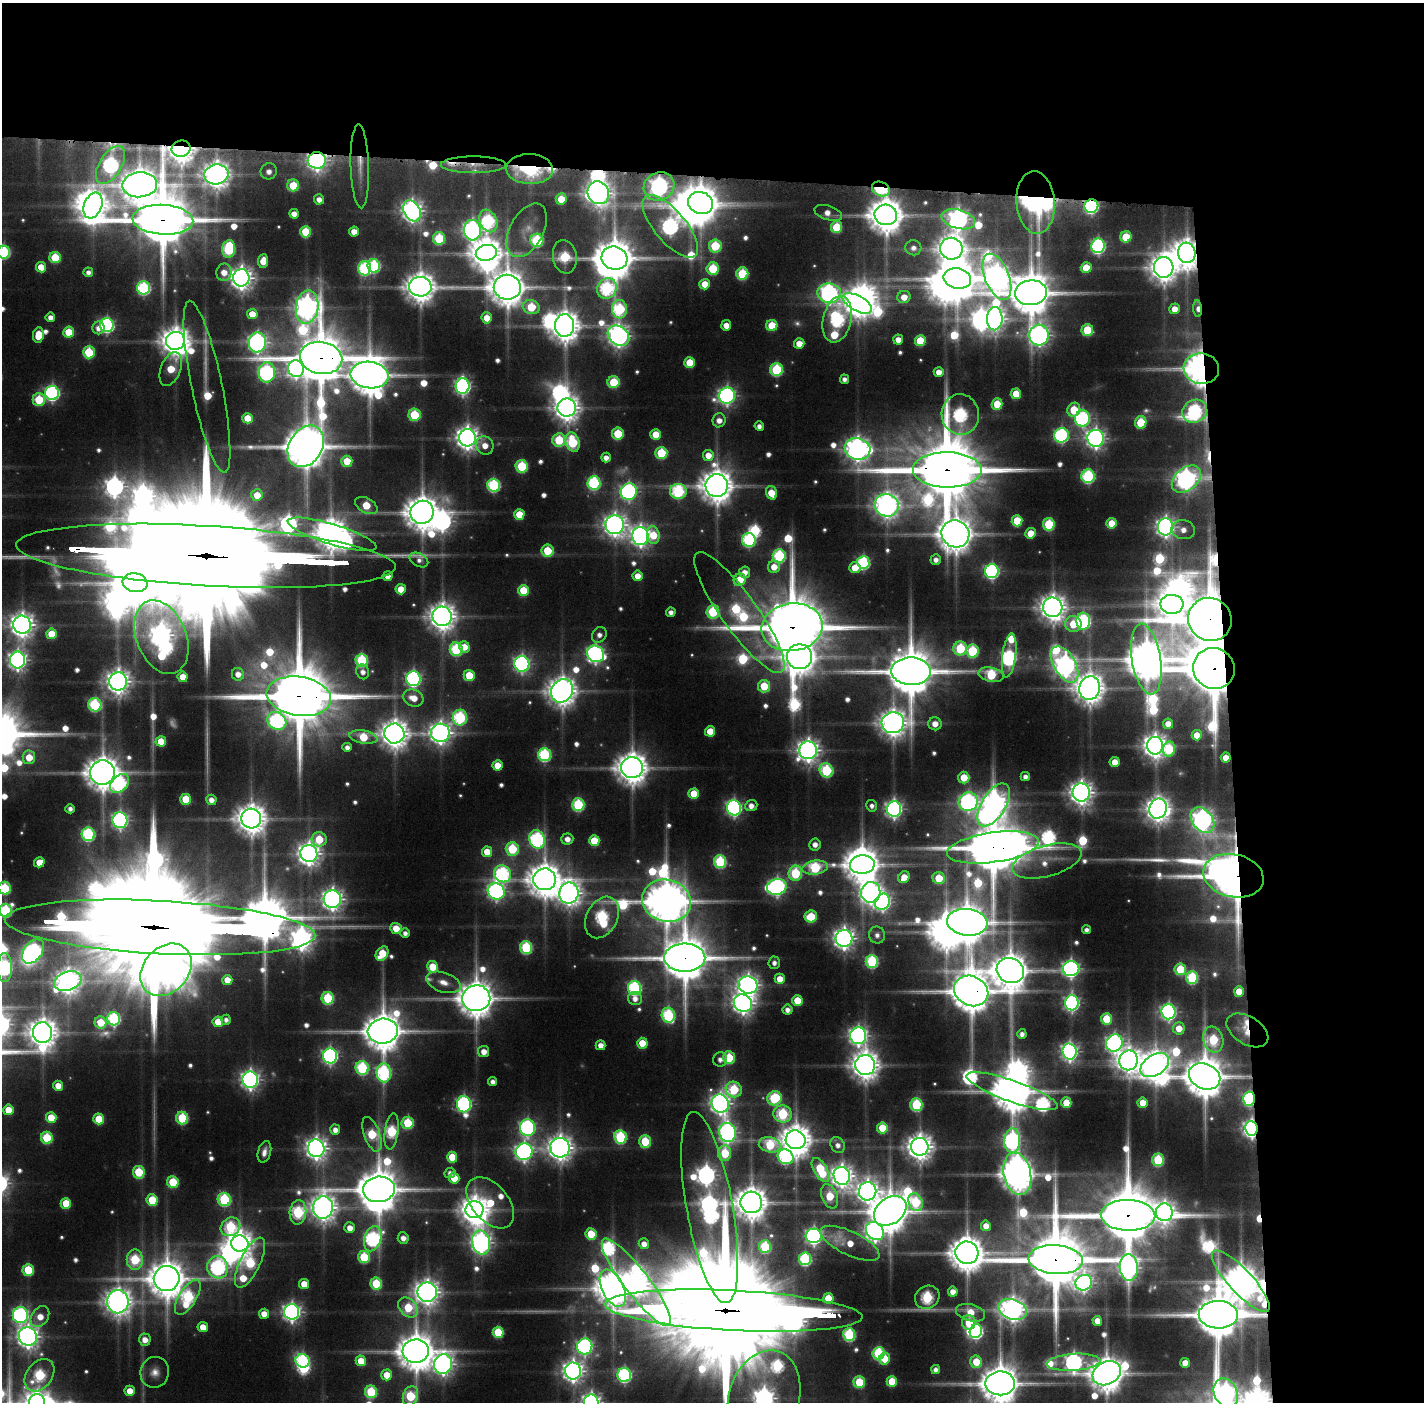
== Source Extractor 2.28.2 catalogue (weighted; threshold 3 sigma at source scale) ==
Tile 3 of 3 x 3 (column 3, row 1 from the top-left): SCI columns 2845-4266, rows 2833-4232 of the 4268 x 4257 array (HDU 1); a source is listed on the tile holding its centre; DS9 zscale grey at full resolution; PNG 1426 x 1404 px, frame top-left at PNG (2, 3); each listed source drawn as its Kron ellipse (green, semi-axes under 4 px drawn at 4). Shown black and unused: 24% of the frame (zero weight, under 3 of 6 exposures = <1% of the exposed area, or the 3 px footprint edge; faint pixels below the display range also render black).
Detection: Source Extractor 2.28.2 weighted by HDU 2 'WHT'; one run over the whole footprint, this tile lists its part. Background 0.0929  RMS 0.0074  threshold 0.0305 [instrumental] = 3 sigma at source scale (4.09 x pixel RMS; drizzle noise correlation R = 1.36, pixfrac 0.8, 0.05/0.05 arcsec/px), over >= 5 px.
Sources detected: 665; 42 too faint to see at this stretch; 28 inside a brighter object's white glare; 2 cosmic-ray / hot-pixel residue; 4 long thin detections or spike segments (spike, bleed or trail) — neither listed nor drawn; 13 inside a brighter listed object's ellipse — not listed separately; of the other 576, all 500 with FLUX_AUTO >= 5.33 (the completeness limit of this list) listed and drawn (76 fainter detections not listed), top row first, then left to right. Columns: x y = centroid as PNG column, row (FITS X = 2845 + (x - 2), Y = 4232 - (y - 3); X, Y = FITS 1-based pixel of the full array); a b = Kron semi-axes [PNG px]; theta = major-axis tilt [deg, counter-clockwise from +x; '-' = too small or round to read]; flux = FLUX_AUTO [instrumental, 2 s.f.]
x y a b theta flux
181 149 9 8 - 1900
317 160 9 8 - 740
111 165 21 11 58 320
474 165 32 8 0 19
360 166 42 9 -88 18
530 169 23 15 -2 130
269 171 8 8 - 9.3
216 174 12 10 12 1500
140 185 17 12 4 3000
293 185 6 6 - 53
659 186 16 13 27 560
881 189 9 7 -26 79
598 193 12 10 -55 1300
319 199 5 5 - 9.1
561 199 6 5 - 28
1036 202 31 19 -85 410
701 203 13 11 -21 3000
93 205 13 9 69 1700
1091 206 7 6 - 260
412 211 11 8 -62 870
828 213 14 7 -18 11
294 214 5 5 - 11
886 215 11 10 - 3000
958 219 17 9 -15 690
163 220 30 15 -3 10000
488 221 12 8 -67 170
670 226 39 15 -50 440
837 227 6 5 - 57
472 230 10 8 -85 590
527 230 29 16 62 13
354 231 5 5 - 14
306 232 5 5 - 51
1126 237 6 5 - 41
439 238 6 6 - 82
537 240 6 6 - 120
715 246 6 6 - 71
1098 246 7 6 - 280
913 248 8 7 - 6.2
229 249 9 6 82 130
951 249 11 11 - 1700
4 252 6 6 - 150
486 253 10 8 13 2300
1187 253 10 9 - 1900
565 257 17 12 -80 81
55 258 5 5 - 56
614 258 13 11 -17 4200
263 261 7 5 82 17
374 266 7 6 - 140
41 267 5 5 - 23
1164 267 10 10 - 1700
365 268 7 6 - 160
713 268 6 6 - 68
1086 268 5 5 - 30
88 272 5 4 - 6.3
224 272 9 7 87 14
742 273 6 6 - 85
997 277 24 12 -68 1500
241 278 8 8 - 1100
957 279 14 10 -11 4100
705 284 5 5 - 24
420 287 11 9 -2 2100
507 287 13 12 - 3300
144 288 6 6 - 160
607 288 10 9 - 190
829 293 12 9 -7 530
1031 293 16 12 6 5000
904 297 6 6 - 16
857 303 16 7 -29 1500
307 307 17 11 79 1200
531 307 8 7 - 60
620 309 9 7 -84 130
1174 309 5 5 - 13
1198 309 8 4 -86 9.4
252 314 5 5 - 22
50 317 5 5 - 9.2
487 318 5 5 - 19
837 319 23 14 77 290
995 319 11 8 88 820
107 325 7 7 - 250
726 325 5 5 - 14
772 325 5 5 - 42
565 326 11 9 84 2200
98 328 6 6 - 9
1087 330 6 6 - 53
69 332 5 5 - 41
38 335 7 5 81 27
1039 335 10 9 - 750
618 336 12 9 -38 850
898 340 5 5 - 13
175 341 9 9 - 1800
920 341 5 5 - 44
257 342 10 8 82 610
799 343 5 5 - 17
89 352 6 6 - 67
321 358 21 16 -11 8500
690 362 5 5 - 38
171 369 17 10 69 40
296 369 8 8 - 460
777 369 6 6 - 110
1201 369 18 15 -7 1300
267 372 10 8 86 310
939 372 5 4 - 11
370 375 19 13 -6 4000
844 379 4 4 - 5.8
614 382 6 6 - 62
463 386 7 7 - 410
207 387 88 15 -78 60
52 393 7 7 - 290
1016 394 5 5 - 31
727 396 8 8 - 480
39 400 6 6 - 64
997 404 5 5 - 38
567 408 9 9 - 1500
1074 410 7 6 - 39
1195 411 13 11 27 240
960 414 20 18 -83 240
414 415 6 6 - 77
248 418 5 5 - 30
1082 418 8 7 - 270
719 420 7 6 - 10
1141 422 6 6 - 56
759 426 5 4 - 6
618 434 6 5 - 57
656 434 5 5 - 26
1062 435 7 7 - 250
467 438 8 8 - 1100
1096 438 8 8 - 690
559 440 7 6 - 74
573 442 10 6 -74 110
485 445 9 8 - 14
306 446 22 16 59 5800
858 449 13 11 -13 1300
661 453 6 6 - 71
708 455 5 5 - 15
606 458 5 5 - 8.5
347 461 5 5 - 33
522 466 6 6 - 91
947 470 34 17 -1 17000
1088 476 7 6 - 160
1186 479 17 11 40 750
594 483 7 6 - 180
494 485 6 6 - 170
717 486 11 11 - 2600
678 491 8 7 - 160
629 492 8 8 - 370
771 493 7 5 -71 28
257 495 6 6 - 21
366 505 12 7 -29 44
887 505 12 11 - 1300
422 512 12 11 - 3000
519 514 5 5 - 33
1017 521 5 5 - 44
1112 523 5 5 - 29
1049 524 6 6 - 84
615 525 9 9 - 1000
1166 527 8 8 - 700
1183 530 12 9 -13 10
1031 533 5 5 - 25
332 534 46 10 -17 2800
955 534 14 13 - 2900
653 535 9 6 -83 34
640 536 9 8 - 750
749 540 7 6 - 180
547 551 6 6 - 50
206 556 190 30 -3 120000
779 556 6 6 - 150
419 560 10 6 -28 5.3
936 560 5 5 - 7.1
863 562 6 6 - 180
774 567 6 6 - 18
855 568 5 5 - 21
992 571 7 7 - 270
745 572 6 5 - 10
388 576 5 5 - 11
637 576 5 5 - 14
740 580 6 5 - 37
135 583 12 9 -10 4000
401 589 5 5 - 24
524 590 5 5 - 51
1172 604 11 9 -1 1800
1053 607 10 9 - 1500
671 612 4 4 - 6.6
713 612 6 6 - 110
739 613 73 18 -54 210
442 616 10 9 - 1600
1210 619 22 21 - 9200
1083 621 8 6 -86 250
1073 624 8 8 - 43
22 625 9 9 - 1200
792 627 31 24 8 13000
51 634 5 5 - 34
599 635 8 6 56 7.3
161 637 38 25 -68 1200
464 647 6 5 - 19
960 648 7 7 - 90
456 649 7 6 - 120
972 651 6 6 - 110
595 654 9 8 - 470
1009 655 22 7 82 350
799 657 12 12 - 2200
1146 659 36 14 -81 3800
17 660 8 7 - 660
362 660 6 6 - 110
522 664 8 7 - 380
1065 664 20 11 -60 950
1214 668 21 20 - 12000
911 671 19 14 -1 7100
363 672 7 6 - 7.1
238 674 6 6 - 11
469 675 5 5 - 42
991 675 13 7 -12 85
183 677 5 5 - 18
413 679 7 7 - 340
118 681 9 9 - 1200
764 686 6 6 - 48
1090 688 12 10 72 2000
562 691 12 10 56 1900
299 696 32 19 -8 15000
413 698 10 8 -25 18
95 705 6 6 - 140
460 718 8 7 - 170
277 721 10 8 -36 220
893 723 11 10 - 1600
935 724 6 6 - 13
1168 724 5 5 - 14
710 731 5 5 - 31
440 733 9 9 - 930
394 734 10 10 - 1800
1197 735 5 5 - 19
363 737 14 6 -9 54
161 741 5 5 - 30
1155 746 9 8 - 1200
347 747 5 4 - 7.5
1169 749 7 6 - 75
808 750 9 9 - 1100
544 755 6 6 - 180
29 757 7 6 - 25
1226 758 5 5 - 16
1115 762 5 5 - 17
497 765 5 5 - 22
632 768 11 10 - 2300
826 770 7 6 - 130
102 772 12 12 - 2900
1025 777 4 4 - 6.6
964 778 6 5 - 32
120 783 11 7 46 230
1081 792 9 8 - 1200
694 794 5 5 - 40
186 799 5 5 - 45
211 800 5 5 - 9.1
968 802 10 9 - 410
578 805 6 6 - 130
994 805 24 12 58 1400
751 806 6 5 - 9.1
872 806 6 5 - 5.3
734 808 8 7 - 360
70 809 5 4 - 5.6
894 809 7 7 - 530
1158 809 10 8 72 1200
251 819 10 10 - 2000
120 820 8 7 - 410
1202 820 14 10 -50 860
88 834 7 6 - 180
319 839 7 7 - 43
537 839 9 7 -68 250
567 839 6 5 - 9.2
594 841 5 5 - 39
815 844 6 5 - 8.8
993 847 46 15 8 8600
512 849 7 6 - 93
487 852 5 5 - 26
309 854 9 8 - 1100
1047 861 36 15 15 22
39 862 5 5 - 16
720 862 6 6 - 120
862 864 12 9 3 2900
815 868 13 7 8 120
795 873 7 6 - 100
502 874 9 8 - 230
1233 876 30 21 -13 5600
904 877 6 5 - 18
939 878 6 6 - 41
545 879 11 11 - 2700
777 887 10 8 16 440
5 888 6 6 - 90
496 891 9 8 - 420
871 892 10 9 - 910
569 893 10 9 - 1100
332 899 9 8 - 910
667 901 25 21 -15 4900
882 902 8 7 - 430
6 910 6 6 - 120
811 916 6 6 - 55
602 917 22 15 62 200
967 922 20 13 -7 3900
160 927 155 26 -3 91000
396 928 6 5 - 24
1087 930 4 4 - 5.6
405 933 4 4 - 5.9
877 935 8 8 - 7.2
844 938 8 8 - 920
526 947 6 6 - 120
33 951 13 9 51 270
382 954 8 5 56 45
685 958 20 14 0 6600
872 961 6 6 - 140
774 963 6 5 - 6.4
432 967 6 5 - 36
5 968 14 7 90 250
1071 969 8 7 - 470
1180 969 6 5 - 53
166 970 29 22 47 1700
1010 971 14 12 -24 3400
1192 977 6 6 - 120
780 979 5 5 - 19
227 980 5 5 - 18
68 981 14 9 18 1300
443 982 18 9 -18 13
748 985 9 8 - 870
635 988 7 6 - 210
971 991 18 14 -27 5100
1239 991 5 5 - 21
328 998 6 6 - 92
476 998 14 13 - 3500
635 998 7 6 - 9.3
797 1000 5 5 - 31
743 1003 9 8 - 920
1072 1003 7 6 - 380
787 1010 5 5 - 7.3
1168 1012 7 7 - 410
668 1015 7 6 - 170
114 1019 6 6 - 170
1106 1019 6 5 - 51
226 1020 5 5 - 5.4
101 1022 6 6 - 36
218 1022 5 5 - 27
1179 1028 6 6 - 18
1247 1030 23 13 -32 22
383 1031 15 12 6 3700
42 1033 10 9 - 1900
1022 1034 5 4 - 6.7
858 1036 8 8 - 600
1213 1040 13 10 -72 95
642 1043 5 5 - 30
1114 1043 9 8 - 460
601 1045 5 5 - 11
484 1051 5 5 - 12
1069 1051 8 7 - 510
330 1056 7 7 - 380
729 1058 6 6 - 71
720 1059 7 7 - 6.5
1129 1060 10 9 - 1300
865 1065 10 10 - 1700
1155 1065 16 10 32 2100
362 1068 7 6 - 150
384 1073 9 7 -87 220
1205 1076 16 12 -24 4700
250 1080 8 8 - 650
493 1082 4 4 - 7
58 1086 5 5 - 17
734 1089 8 7 - 93
1012 1091 48 10 -19 4600
774 1098 7 7 - 100
1249 1099 7 6 - 190
1066 1103 5 5 - 32
1143 1103 5 5 - 23
464 1104 8 7 - 340
720 1104 9 8 - 800
916 1105 6 6 - 120
8 1110 5 5 - 28
783 1114 9 8 - 120
51 1118 5 5 - 30
182 1118 6 6 - 90
99 1119 5 5 - 40
408 1123 6 6 - 75
527 1128 8 7 - 340
882 1128 5 5 - 52
1251 1128 7 6 - 510
335 1130 5 5 - 8.9
392 1131 18 7 82 130
728 1132 9 8 - 480
372 1134 18 8 -70 82
620 1137 7 6 - 140
47 1138 6 6 - 77
796 1140 10 9 - 2300
645 1141 6 6 - 70
1012 1141 12 8 88 380
770 1145 11 7 -11 84
838 1145 8 6 -59 7.2
920 1147 9 8 - 1500
316 1148 9 8 - 950
560 1148 10 9 - 1300
264 1152 11 6 74 7.1
524 1152 8 8 - 530
725 1153 8 6 87 57
452 1157 5 5 - 36
786 1157 8 7 - 220
1158 1160 6 6 - 95
821 1170 13 6 -59 85
139 1172 6 6 - 71
450 1173 6 5 - 5.5
1017 1174 21 13 -78 2900
842 1176 9 8 - 1000
454 1178 5 5 - 31
173 1182 6 6 - 62
379 1189 16 12 6 5000
868 1191 9 8 - 950
830 1196 13 7 -69 51
224 1199 7 6 - 130
152 1200 6 5 - 53
751 1202 11 10 - 2500
916 1202 9 6 -67 94
66 1203 5 5 - 36
490 1203 30 18 -49 64
323 1207 11 10 - 1500
710 1207 97 23 -80 1100
475 1210 9 8 - 1700
890 1211 18 13 36 3800
298 1212 12 8 86 140
1164 1212 9 8 - 770
1128 1215 27 15 -2 12000
986 1226 5 5 - 13
230 1227 10 9 - 110
350 1228 5 5 - 12
875 1231 10 8 -43 740
591 1234 6 5 - 44
814 1236 8 7 - 450
403 1238 5 5 - 8.7
373 1239 13 8 72 250
240 1243 8 8 - 1400
481 1243 12 9 -80 780
850 1243 32 12 -25 28
644 1244 5 5 - 10
765 1247 6 6 - 100
967 1253 11 11 - 3000
364 1257 6 6 - 79
805 1259 6 6 - 160
135 1260 10 8 -90 88
1056 1260 27 14 -4 12000
250 1263 27 10 64 130
218 1267 11 10 - 290
1129 1267 13 9 -87 790
28 1270 6 5 - 57
167 1279 13 12 - 3500
1241 1281 40 12 -47 2700
636 1282 54 12 -52 1700
376 1283 6 5 - 64
1084 1283 8 7 - 480
304 1284 5 5 - 23
613 1288 20 11 -64 2900
427 1292 10 9 - 1300
953 1292 5 5 - 12
188 1297 20 8 58 160
927 1297 13 11 37 140
828 1298 5 5 - 41
118 1302 11 11 - 1600
408 1307 11 8 -46 61
1012 1309 15 10 -18 1200
734 1311 129 20 -3 80000
292 1312 7 7 - 600
970 1313 15 8 -14 26
264 1314 5 5 - 14
20 1315 8 7 - 310
1218 1315 19 14 -1 6300
40 1317 11 8 56 17
1097 1321 5 5 - 15
969 1323 7 7 - 36
203 1327 5 5 - 17
976 1331 7 6 - 260
498 1332 5 5 - 62
849 1335 6 6 - 140
28 1337 9 8 - 1000
145 1340 6 6 - 12
585 1346 8 7 - 330
416 1351 13 11 5 3300
879 1353 6 6 - 140
885 1359 6 5 - 32
303 1361 7 6 - 190
361 1361 5 5 - 25
976 1362 6 6 - 36
1074 1362 27 8 4 650
1185 1363 5 4 - 19
443 1364 10 9 - 840
935 1370 4 4 - 6.5
573 1371 8 8 - 870
155 1372 15 14 - 11
1107 1373 15 11 28 3000
39 1375 18 12 53 120
387 1375 5 5 - 24
624 1375 7 7 - 230
892 1381 5 5 - 38
859 1382 6 6 - 65
1000 1383 15 12 1 4000
130 1391 5 5 - 20
371 1392 6 6 - 87
1226 1393 15 11 -63 680
410 1396 10 7 71 85
764 1398 49 35 73 1100
37 1402 8 8 - 1000
591 1402 7 7 - 650
Overlapping masked pixels (flux is a lower limit): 43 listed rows (the first 20) at x y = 181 149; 317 160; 111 165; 474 165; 360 166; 530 169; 659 186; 881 189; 1036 202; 701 203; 1091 206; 163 220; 1187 253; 1198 309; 321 358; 1201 369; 1195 411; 947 470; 1186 479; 206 556
Isophote crosses this tile's border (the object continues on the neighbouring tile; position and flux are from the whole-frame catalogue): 12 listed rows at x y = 4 252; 5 888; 6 910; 160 927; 5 968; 1107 1373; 1000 1383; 1226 1393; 410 1396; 764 1398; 37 1402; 591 1402